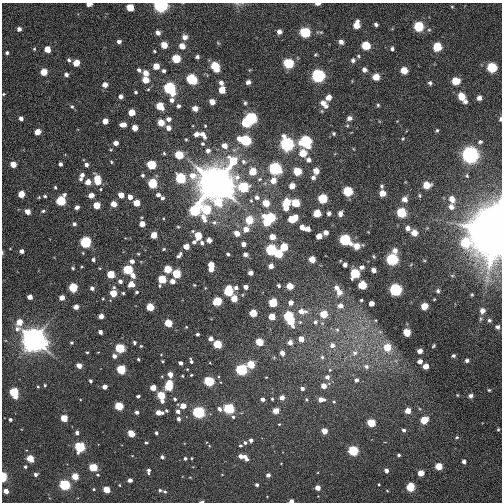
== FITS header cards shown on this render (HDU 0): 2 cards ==
NAXIS1  =                  500 / Width of image
NAXIS2  =                  500 / Height of image

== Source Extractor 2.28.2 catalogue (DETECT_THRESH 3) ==
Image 500 x 500 px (HDU 0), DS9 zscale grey, 1 PNG px = 1 image px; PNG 504 x 504 px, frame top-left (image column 1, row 500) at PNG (2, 3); no overlay
Background 0.00855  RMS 0.018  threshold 0.0535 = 3 sigma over >= 5 px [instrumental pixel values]
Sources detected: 409; all 409 listed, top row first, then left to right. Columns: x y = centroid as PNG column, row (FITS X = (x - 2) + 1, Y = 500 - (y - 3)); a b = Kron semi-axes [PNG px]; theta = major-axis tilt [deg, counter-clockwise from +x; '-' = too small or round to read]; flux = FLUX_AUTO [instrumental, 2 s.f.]
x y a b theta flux
89 4 5 3 - 13
237 4 9 3 -13 2.4
318 4 5 3 - 4.3
161 5 7 5 -11 260
130 7 5 5 - 21
452 7 5 4 - 1.3
376 24 4 3 - 2.7
357 25 8 5 80 15
419 26 6 6 - 62
19 29 4 4 - 5.2
279 32 5 5 - 4.9
305 32 6 6 - 91
158 33 5 5 - 5.3
185 37 6 6 - 6.8
119 41 4 4 - 4.3
341 42 5 5 - 5.6
218 43 5 4 - 1.2
164 45 5 5 - 13
182 46 6 5 - 9.7
366 46 6 5 - 39
437 47 6 6 - 43
34 49 5 4 - 1.2
47 49 5 5 - 20
392 49 5 5 - 2.7
154 51 3 3 - 1.4
7 53 4 4 - 2
315 54 5 4 - 1.5
358 56 6 4 -25 1.8
197 57 4 4 - 2.8
176 59 6 5 - 33
69 60 5 5 - 2.8
353 60 6 6 - 3.6
76 63 5 4 - 22
288 63 6 6 - 72
156 66 5 5 - 22
215 66 8 6 -61 34
492 68 6 6 - 56
139 70 5 4 - 3.3
364 70 6 5 - 4.8
404 70 6 5 - 17
164 71 4 3 - 3.2
44 72 5 4 - 28
146 73 5 4 - 12
66 74 5 4 - 3.9
318 75 7 6 - 170
376 77 5 5 - 18
191 79 6 6 - 100
146 80 5 4 - 24
456 81 6 5 - 25
248 82 5 4 - 4.6
221 83 6 5 - 3.9
430 83 5 4 - 2.9
105 85 5 4 - 10
169 88 7 5 -60 290
222 90 6 5 - 14
136 92 3 3 - 1.7
4 94 4 3 - 1.2
121 96 4 4 - 4.1
461 96 7 5 -62 18
328 97 6 5 - 8.3
479 98 4 4 - 6.5
172 100 6 5 - 5.4
465 101 5 4 - 3
212 102 5 5 - 9.3
245 103 5 4 - 2
324 104 12 7 -47 9.9
378 105 4 4 - 1.7
160 106 6 5 - 38
178 106 4 4 - 2.9
72 107 6 5 - 2.1
195 108 5 4 - 12
132 113 5 4 - 26
21 118 4 4 - 5.6
251 118 6 6 - 120
349 118 6 5 - 5.1
168 119 4 4 - 5.9
500 119 4 3 - 1.8
105 121 4 4 - 11
246 122 6 5 - 42
161 123 5 4 - 22
123 125 6 4 0 11
205 126 3 3 - 1
135 128 4 4 - 16
168 128 5 4 - 7.4
437 130 5 4 - 1.6
37 132 5 4 - 16
196 134 5 4 - 7.9
334 134 4 4 - 1.9
203 135 9 5 -49 7.8
186 139 3 3 - 1.2
403 139 5 3 - 1.1
245 140 8 6 -17 84
306 141 7 7 - 100
480 142 5 4 - 2
116 143 4 4 - 7.4
202 144 5 4 - 1.9
287 144 7 6 - 240
224 145 5 5 - 10
208 150 6 5 - 4.6
164 153 4 4 - 1.4
303 153 6 6 - 21
179 155 5 5 - 61
470 155 7 7 - 510
309 160 6 5 - 4.3
233 161 7 6 - 51
111 162 3 3 - 1.2
243 162 8 6 -30 4.2
13 164 5 4 - 17
60 164 4 3 - 3.4
86 164 4 4 - 4
151 165 5 5 - 78
275 168 6 6 - 170
253 171 5 5 - 37
297 171 6 5 - 28
316 171 5 5 - 12
82 175 5 4 - 4.6
142 175 4 3 - 1.9
467 176 5 4 - 1.3
313 177 5 5 - 3.4
181 178 5 5 - 120
81 179 5 5 - 2.8
260 179 6 5 - 2.2
97 180 8 5 -81 36
273 181 6 5 - 13
88 182 4 4 - 14
152 183 5 5 - 98
215 183 16 13 -10 2100
427 185 6 5 - 18
292 186 5 5 - 9.1
382 186 5 5 - 2
55 187 3 3 - 1.4
243 187 6 5 - 150
348 191 6 6 - 48
382 193 5 5 - 13
21 194 5 4 - 18
91 195 5 4 - 9.5
121 195 5 4 - 14
158 195 4 4 - 4
45 196 4 3 - 1.4
39 197 4 3 - 1.1
130 197 4 4 - 7.4
257 197 6 6 - 4.7
162 198 4 3 - 2.7
322 198 6 6 - 51
404 199 6 5 - 6.9
452 199 7 5 -60 9.9
251 200 5 5 - 1.8
61 201 6 5 - 84
218 202 7 7 - 33
287 202 6 5 - 41
136 203 5 5 - 24
266 203 5 5 - 26
295 203 6 5 - 35
114 204 5 4 - 13
96 205 5 5 - 27
77 207 4 4 - 4.5
451 207 7 6 - 6.2
286 208 5 4 - 9.7
206 209 10 6 78 72
195 210 9 6 58 180
27 211 4 4 - 13
43 211 4 3 - 1.7
401 212 6 6 - 63
317 213 5 5 - 24
329 213 4 4 - 3.2
340 214 5 4 - 5.8
270 217 7 5 -23 110
295 218 5 4 - 26
249 220 5 5 - 44
291 220 5 4 - 29
214 222 8 6 -9 3.6
267 222 6 5 - 41
74 224 4 4 - 2.3
142 224 4 4 - 12
178 227 5 3 - 1.1
302 227 5 4 - 11
408 228 5 5 - 5.7
246 229 6 5 - 13
308 229 5 4 - 12
494 231 20 16 78 5100
326 232 5 4 - 5.3
237 233 6 5 - 11
414 233 5 5 - 11
154 235 5 4 - 22
198 235 5 5 - 35
319 236 5 4 - 15
272 237 5 5 - 14
209 240 5 4 - 8.1
345 240 7 6 - 98
85 242 5 5 - 190
194 242 5 4 - 3.2
202 243 5 4 - 3.2
465 243 8 8 - 45
243 244 4 4 - 7
186 246 5 4 - 16
356 246 6 6 - 12
284 247 5 5 - 41
164 249 4 3 - 1.3
271 250 5 5 - 220
22 251 4 4 - 4.8
395 251 7 6 - 6.6
2 252 4 2 - 1.2
83 253 4 3 - 0.89
138 254 3 3 - 1
180 254 4 4 - 1.8
228 254 4 3 - 2
245 254 5 4 - 4
279 254 5 5 - 51
178 256 4 3 - 2
374 256 6 3 -70 1.4
312 259 5 4 - 23
392 259 6 6 - 130
93 260 4 3 - 2.9
132 261 4 4 - 5.5
211 265 5 4 - 13
345 265 4 4 - 4.5
271 266 4 4 - 8.3
361 267 6 5 - 4.1
73 268 3 3 - 1.4
167 269 5 5 - 28
211 269 4 4 - 11
128 270 5 5 - 97
373 270 5 4 - 5.1
251 273 4 4 - 8
111 274 5 5 - 42
177 274 5 5 - 64
354 274 6 5 - 70
133 275 5 4 - 7.1
162 279 6 5 - 53
120 281 5 4 - 4.3
172 281 5 4 - 7.6
131 284 5 5 - 16
194 285 3 3 - 1.1
362 285 5 5 - 50
279 286 4 3 - 2.5
290 286 5 4 - 25
73 287 5 5 - 53
245 287 4 4 - 5.7
336 287 7 6 - 6.2
92 288 4 4 - 3.6
236 288 5 5 - 3.5
395 289 6 6 - 140
228 291 6 5 - 89
438 291 4 4 - 2.2
137 292 4 3 - 1.6
339 292 6 6 - 8.9
113 293 6 4 87 28
123 293 3 3 - 1.4
472 294 4 3 - 1
30 297 4 4 - 8.8
62 298 4 4 - 10
234 298 5 5 - 22
361 300 3 3 - 1.3
217 301 5 5 - 54
273 302 5 5 - 73
291 303 5 5 - 7.9
371 303 4 4 - 9.5
340 306 7 6 - 7.2
424 306 5 5 - 17
76 307 4 4 - 7.8
150 307 5 5 - 37
302 311 9 6 -10 12
482 311 5 5 - 6.1
253 313 5 5 - 35
323 314 5 5 - 28
101 316 4 4 - 8.6
288 316 5 5 - 110
272 317 5 5 - 19
480 319 6 4 71 1.7
489 320 5 4 - 2.1
291 321 6 5 - 35
19 322 9 5 71 20
315 322 7 7 - 4
168 323 5 5 - 33
186 327 3 3 - 0.85
497 327 5 5 - 3.5
337 330 7 5 -44 3
100 332 4 4 - 4.2
406 332 6 5 - 23
197 334 3 3 - 2.1
34 339 10 10 - 1100
211 339 4 4 - 5.7
301 339 6 5 - 11
259 342 5 5 - 35
290 342 5 5 - 7.7
72 343 5 4 - 1.5
134 343 3 3 - 2.1
217 344 5 5 - 56
332 345 8 7 - 7.2
141 346 4 3 - 1.1
433 346 4 3 - 1.5
387 347 6 6 - 31
120 348 5 5 - 82
420 351 5 4 - 6.1
87 352 3 3 - 1.6
282 353 6 5 - 5.5
355 353 10 9 - 8.4
114 356 4 4 - 6.9
453 356 5 4 - 2.3
322 357 6 6 - 2.9
138 359 3 3 - 1.7
467 360 5 5 - 3.1
162 361 3 3 - 1.3
191 361 5 3 - 3
420 361 5 4 - 6.7
181 363 4 3 - 5.3
210 363 4 3 - 0.89
79 365 4 4 - 16
251 365 5 4 - 51
366 366 8 7 - 5.8
426 366 4 4 - 15
121 369 5 4 - 110
187 369 4 3 - 0.86
241 369 5 5 - 290
330 370 5 4 - 1.8
170 374 5 4 - 13
191 375 3 3 - 1.3
182 376 3 2 - 1.1
266 377 3 2 - 0.88
327 377 4 4 - 7
356 380 4 4 - 6.7
90 381 4 3 - 2.6
209 381 5 4 - 140
170 382 4 3 - 15
45 385 3 3 - 1.3
168 386 5 4 - 59
324 386 4 4 - 13
38 387 3 3 - 1.1
104 387 4 4 - 12
153 388 4 4 - 22
302 388 4 3 - 6.4
489 390 5 5 - 1.7
14 392 6 4 -71 110
161 395 5 4 - 52
457 395 4 4 - 1.1
138 396 4 3 - 3.4
470 396 6 5 - 3.9
282 397 4 4 - 8.8
175 399 4 3 - 2.7
263 399 4 3 - 5.8
272 399 3 3 - 1.4
321 399 6 5 - 9
306 400 4 3 - 1.6
162 401 4 4 - 5.6
334 402 4 3 - 1.8
119 406 4 4 - 79
183 406 4 4 - 21
219 409 5 4 - 5.8
229 409 5 4 - 230
166 411 3 3 - 2
178 411 4 4 - 5.9
276 411 5 4 - 19
408 411 5 5 - 15
137 412 4 3 - 4.5
159 412 6 4 -5 17
199 412 5 5 - 310
233 417 5 4 - 2.3
64 418 4 4 - 43
10 419 3 3 - 2.7
178 419 4 3 - 4.8
424 420 5 5 - 31
371 423 5 4 - 73
498 429 4 3 - 1.4
403 430 4 4 - 3.3
324 431 4 4 - 21
77 433 4 4 - 4.8
156 433 3 3 - 3
131 434 5 4 - 39
457 437 6 5 - 1.8
251 440 4 3 - 5.6
146 443 3 3 - 2.2
245 443 4 4 - 2.7
240 446 3 3 - 2
80 447 5 5 - 200
353 451 5 5 - 120
399 455 3 3 - 2.7
241 456 4 4 - 8.1
162 457 4 3 - 4.3
30 458 5 4 - 32
185 458 4 4 - 2.6
192 458 3 2 - 0.97
246 458 7 4 -55 8.7
464 461 4 4 - 3.7
281 463 3 2 - 0.67
25 467 4 4 - 1.8
93 467 5 4 - 80
439 467 5 5 - 24
386 470 4 3 - 7
148 471 6 4 85 4.5
421 473 5 4 - 14
36 474 4 4 - 3.9
98 475 5 4 - 1.4
268 475 4 3 - 5.8
75 476 4 4 - 32
3 477 5 3 - 91
130 480 4 4 - 7.3
379 484 3 3 - 1.4
65 485 5 4 - 240
119 485 3 3 - 0.98
257 485 3 3 - 3
410 487 6 5 - 48
318 488 4 4 - 11
94 489 4 3 - 1.5
107 490 5 4 - 38
160 490 5 4 - 2.6
6 491 4 4 - 14
165 491 5 5 - 2.2
291 501 4 3 - 7.6
202 502 4 2 - 5.1
At the frame edge (FLAGS 8, measured only in part): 11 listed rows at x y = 89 4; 237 4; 318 4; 161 5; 4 94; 500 119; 494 231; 2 252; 3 477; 291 501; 202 502